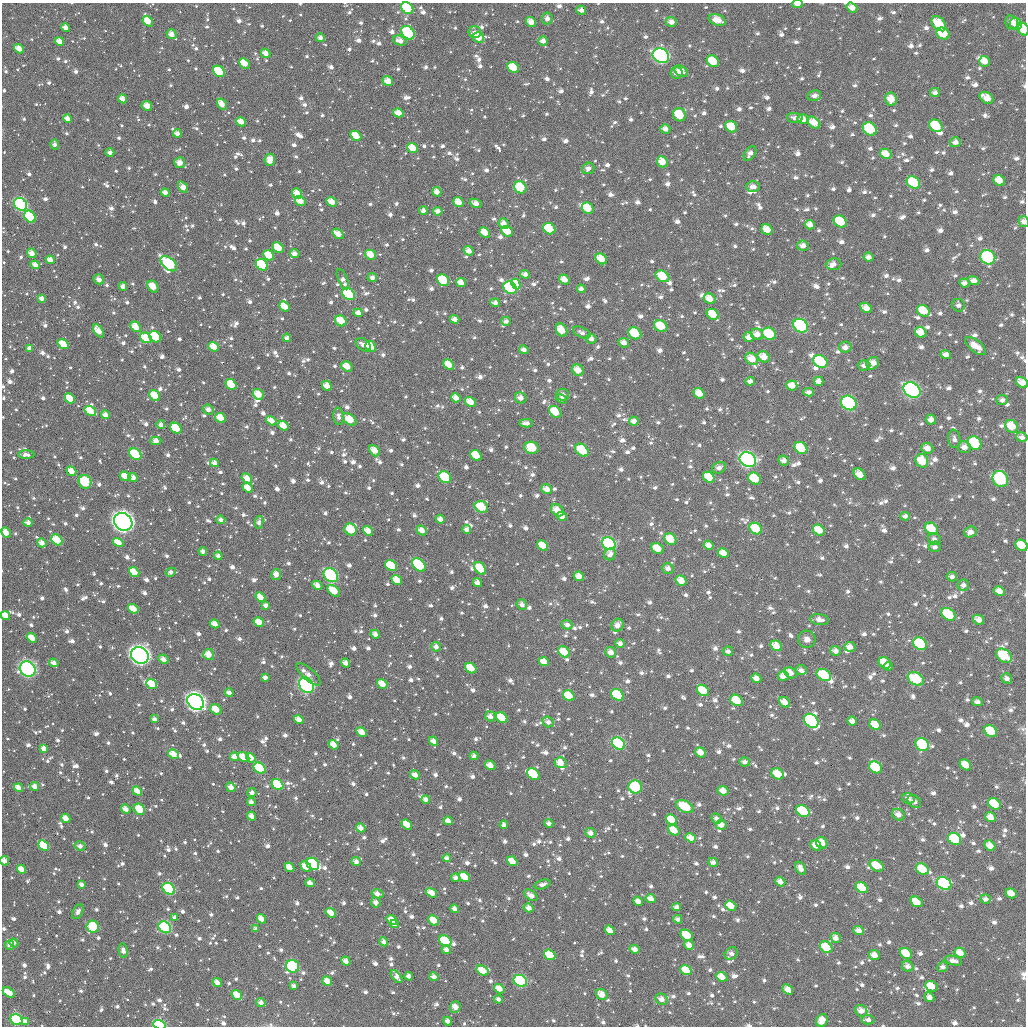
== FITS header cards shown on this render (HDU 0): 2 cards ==
NAXIS1  =                 1024
NAXIS2  =                 1024

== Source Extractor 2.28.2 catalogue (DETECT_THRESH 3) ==
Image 1024 x 1024 px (HDU 0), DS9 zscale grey, 1 PNG px = 1 image px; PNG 1028 x 1028 px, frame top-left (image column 1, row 1024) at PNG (2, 3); each listed source drawn as its Kron ellipse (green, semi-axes under 4 px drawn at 4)
Background 438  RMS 25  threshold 74.8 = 3 sigma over >= 5 px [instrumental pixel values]
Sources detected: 1876; of the 1876, the 500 brightest by FLUX_AUTO listed and drawn (1376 fainter detections omitted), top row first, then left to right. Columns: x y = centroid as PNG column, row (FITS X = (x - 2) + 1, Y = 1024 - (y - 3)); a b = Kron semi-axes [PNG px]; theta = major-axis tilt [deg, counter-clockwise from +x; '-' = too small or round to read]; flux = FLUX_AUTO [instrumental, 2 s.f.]
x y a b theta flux
798 4 5 3 - 1.1e+04
407 8 7 5 -37 1.2e+05
852 8 6 4 -36 1.5e+04
581 10 5 4 - 9.0e+03
547 18 6 5 - 9.0e+03
717 20 9 5 -19 2.3e+04
148 21 6 4 -52 2.9e+04
531 22 5 4 - 1.6e+04
671 22 5 5 - 1.1e+04
1011 22 7 6 - 1.2e+04
939 24 9 6 -48 4.7e+04
1016 24 6 6 - 2.5e+04
65 28 4 4 - 1.4e+04
1023 29 6 5 - 5.2e+04
475 32 6 6 - 7.9e+03
408 33 7 5 -48 1.3e+05
943 33 7 5 -28 5.5e+04
171 34 5 4 - 1.5e+04
320 38 4 4 - 7.8e+03
479 38 6 5 - 2.6e+04
59 41 5 4 - 1.6e+04
400 41 7 5 -19 1.4e+04
543 41 5 4 - 1.1e+04
19 49 5 4 - 1.9e+04
266 53 5 4 - 1.5e+04
661 56 8 7 - 4.4e+05
713 61 6 5 - 5.3e+04
985 61 5 5 - 2.2e+04
244 63 6 4 -44 3.0e+04
513 68 6 5 - 5.6e+04
219 71 6 5 - 9.6e+04
681 71 7 5 -33 1.5e+04
677 73 6 6 - 1.3e+04
388 81 5 4 - 1.8e+04
935 93 5 4 - 8.2e+03
814 96 7 5 12 8.4e+03
987 98 7 5 -33 2.3e+04
123 99 5 4 - 1.5e+04
891 99 6 6 - 2.6e+04
222 104 6 4 -58 2.0e+04
147 106 5 4 - 1.8e+04
398 113 5 4 - 2.0e+04
680 115 7 6 - 7.5e+04
795 118 8 5 -5 9.8e+03
67 119 4 4 - 1.2e+04
803 119 5 5 - 1.6e+04
241 122 5 4 - 2.2e+04
814 123 7 5 -40 2.7e+04
936 126 7 5 -40 8.2e+04
731 127 6 5 - 3.5e+04
665 129 5 4 - 1.1e+04
870 129 7 6 - 7.9e+04
177 133 4 4 - 1.0e+04
356 136 6 4 -31 2.9e+04
955 142 5 5 - 1.0e+04
55 144 5 4 - 7.9e+03
412 148 5 4 - 3.0e+04
110 153 4 4 - 8.5e+03
750 153 8 5 53 1.0e+04
886 154 6 5 - 2.3e+04
270 160 6 5 - 2.4e+04
662 162 6 5 - 2.6e+04
180 163 5 5 - 1.5e+04
588 168 6 5 - 8.6e+03
999 180 6 5 - 2.5e+04
913 182 7 5 -35 1.2e+05
183 187 6 4 -55 1.6e+04
520 187 6 5 - 5.8e+04
753 187 7 5 -1 1.0e+04
165 192 4 4 - 1.2e+04
437 192 5 4 - 1.4e+04
297 193 5 4 - 1.9e+04
300 201 6 4 -34 1.9e+04
332 202 5 4 - 2.3e+04
458 202 5 4 - 2.4e+04
476 203 6 4 -25 1.5e+04
20 204 7 5 -43 5.1e+05
588 208 6 5 - 4.2e+04
423 211 4 4 - 9.1e+03
438 211 5 4 - 9.7e+03
30 217 6 5 - 1.7e+05
840 221 7 5 -34 6.4e+04
1024 222 5 5 - 1.0e+04
504 224 5 5 - 1.3e+04
810 225 5 4 - 1.5e+04
549 229 6 5 - 6.1e+04
767 230 6 5 - 2.8e+04
507 231 6 5 - 3.7e+04
485 232 6 4 -40 2.6e+04
338 234 6 4 -34 2.0e+04
803 246 6 5 - 1.1e+04
278 248 6 4 -38 4.5e+04
469 251 5 4 - 1.5e+04
32 253 5 4 - 1.7e+04
295 254 5 4 - 1.1e+04
269 255 6 4 -40 3.5e+04
371 255 6 4 -31 2.6e+04
868 257 5 4 - 1.0e+04
988 257 8 7 - 1.5e+05
601 259 6 5 - 2.8e+04
50 260 5 4 - 1.8e+04
169 264 10 5 -40 1.6e+05
834 264 8 6 6 9.6e+03
35 265 5 4 - 1.4e+04
262 265 6 5 - 1.7e+05
525 274 5 4 - 9.2e+03
662 276 7 5 -30 4.7e+04
372 277 5 4 - 7.8e+03
99 279 5 5 - 9.6e+03
343 279 11 4 -67 9.6e+03
564 279 5 4 - 1.8e+04
443 280 6 5 - 1.1e+05
974 280 6 4 -17 1.2e+04
461 283 5 4 - 1.6e+04
964 283 5 4 - 1.1e+04
516 284 5 4 - 3.9e+04
123 286 4 4 - 9.9e+03
153 287 6 5 - 3.0e+04
510 288 7 6 - 3.1e+05
581 289 4 4 - 9.3e+03
349 294 7 5 -44 3.7e+05
42 298 4 4 - 1.1e+04
710 299 6 5 - 2.1e+04
495 303 4 4 - 9.5e+03
958 305 6 6 - 7.7e+03
284 306 6 4 -40 2.6e+04
866 308 6 5 - 1.7e+04
923 311 7 5 -31 4.6e+04
358 313 4 4 - 1.2e+04
713 314 6 5 - 3.9e+04
455 319 5 4 - 1.2e+04
341 321 6 5 - 3.4e+04
506 321 5 4 - 7.8e+03
661 326 7 5 -23 4.3e+04
801 326 8 6 -36 1.4e+05
136 327 6 4 -48 2.5e+04
562 330 7 5 -61 3.3e+04
99 331 7 4 -57 2.4e+04
582 332 9 5 -28 8.2e+03
921 332 6 5 - 2.5e+04
635 333 7 5 -33 6.6e+04
757 334 6 5 - 1.4e+04
769 334 7 5 -32 6.9e+04
155 337 6 5 - 2.4e+05
749 337 5 4 - 1.3e+04
146 338 6 5 - 4.1e+04
287 338 4 4 - 1.0e+04
591 339 5 5 - 9.8e+03
624 343 5 4 - 1.2e+04
63 344 6 4 -35 3.6e+04
363 345 8 5 -37 1.1e+04
976 346 12 6 -38 2.6e+04
214 347 5 4 - 2.9e+04
370 347 6 5 - 4.0e+04
845 347 6 5 - 1.1e+04
30 348 4 4 - 1.1e+04
524 350 5 4 - 8.4e+03
946 355 5 4 - 1.2e+04
764 357 6 5 - 2.2e+04
752 359 7 5 -34 2.5e+04
820 361 7 6 - 1.4e+05
873 363 7 6 - 1.8e+04
449 365 6 4 -41 2.3e+04
864 365 6 5 - 9.5e+03
347 366 6 4 -34 2.3e+04
578 370 6 5 - 2.1e+04
750 381 5 4 - 1.1e+04
818 381 5 4 - 1.2e+04
1022 382 6 5 - 1.8e+04
231 384 6 4 -37 5.1e+04
327 386 5 4 - 1.8e+04
792 386 5 5 - 1.7e+04
912 390 9 7 -35 4.1e+05
809 392 5 4 - 8.8e+03
699 393 6 5 - 2.4e+04
258 394 6 5 - 2.5e+04
563 395 6 6 - 8.1e+03
155 396 6 4 -54 3.5e+04
70 398 6 4 -41 4.1e+04
456 398 5 4 - 1.7e+04
521 398 6 5 - 1.2e+04
562 399 5 4 - 8.2e+03
1002 400 6 5 - 9.0e+03
470 402 6 4 -31 2.3e+04
849 403 8 7 - 2.3e+05
208 409 6 5 - 1.1e+04
90 411 6 4 -34 3.5e+04
555 412 7 5 -39 6.2e+04
105 415 4 4 - 1.1e+04
339 416 8 5 -85 8.6e+03
220 418 6 4 -28 2.9e+04
350 419 8 4 -39 4.0e+04
931 419 5 5 - 1.3e+04
271 421 6 4 -33 1.8e+04
634 421 5 4 - 1.3e+04
526 423 7 4 3 1.0e+04
161 425 4 4 - 9.2e+03
283 426 5 4 - 2.5e+04
1012 426 7 6 - 3.4e+04
176 428 6 5 - 7.6e+04
1022 437 5 5 - 9.4e+03
954 439 9 6 -82 7.7e+03
156 441 5 4 - 1.5e+04
974 443 7 6 - 8.7e+04
964 447 6 6 - 1.2e+04
532 448 7 6 - 5.8e+04
801 448 7 5 -39 7.1e+04
927 448 6 5 - 1.6e+04
582 450 7 5 -42 6.6e+04
375 451 6 4 -51 2.3e+04
135 454 6 5 - 8.3e+04
26 455 8 4 -1 8.0e+03
476 455 6 5 - 5.2e+04
748 460 8 7 - 5.9e+05
784 460 5 5 - 1.2e+04
922 461 7 6 - 4.0e+04
215 463 4 4 - 1.3e+04
719 468 7 5 32 9.4e+03
71 471 5 4 - 2.1e+04
860 474 6 5 - 2.3e+04
125 476 5 4 - 2.4e+04
445 477 7 5 -39 1.0e+05
709 477 6 5 - 3.8e+04
133 478 5 4 - 1.2e+04
247 478 6 4 -40 2.1e+04
755 479 7 5 -39 7.2e+04
1000 479 8 7 - 2.1e+05
85 482 7 6 - 1.0e+05
248 488 5 4 - 2.1e+04
547 489 5 4 - 1.6e+04
481 507 7 5 -23 4.9e+04
557 510 7 5 -42 2.0e+04
562 516 5 4 - 1.6e+04
905 516 5 4 - 8.1e+03
440 519 5 4 - 1.4e+04
221 520 4 4 - 9.2e+03
123 522 10 8 -37 1.1e+06
259 522 6 4 78 8.9e+03
28 523 5 4 - 9.7e+03
351 529 6 6 - 5.9e+04
756 529 7 5 -33 6.1e+04
931 529 7 5 -35 3.8e+04
422 530 5 4 - 1.6e+04
467 530 4 4 - 8.7e+03
819 530 6 5 - 3.1e+04
368 531 5 4 - 2.0e+04
970 532 6 5 - 1.2e+04
6 533 6 4 -62 2.0e+04
670 539 6 5 - 3.6e+04
934 539 6 5 - 8.1e+03
57 540 6 5 - 5.5e+04
118 542 5 4 - 2.5e+04
42 543 5 4 - 1.3e+04
609 544 7 6 - 3.8e+05
543 545 6 5 - 3.2e+04
708 545 5 4 - 1.3e+04
1021 545 7 5 -34 4.1e+04
935 547 6 5 - 7.8e+03
657 548 7 5 -26 2.9e+04
203 551 4 3 - 9.0e+03
723 553 5 4 - 2.0e+04
610 554 6 5 - 8.8e+03
218 556 4 4 - 7.9e+03
419 565 8 5 -44 1.5e+05
391 566 6 5 - 9.7e+04
480 568 7 5 -51 4.6e+04
668 568 6 5 - 9.8e+03
134 572 5 4 - 3.0e+04
171 572 5 4 - 7.9e+03
276 574 5 5 - 1.5e+04
331 575 8 6 -43 1.9e+05
579 576 5 4 - 1.6e+04
952 577 5 4 - 8.3e+03
397 580 6 4 -30 2.9e+04
681 581 6 4 -33 2.5e+04
477 583 5 4 - 1.1e+04
317 585 5 4 - 1.2e+04
963 585 6 5 - 8.6e+03
334 591 7 4 -41 3.5e+04
999 591 6 4 -26 1.7e+04
260 597 5 4 - 2.2e+04
266 605 4 4 - 8.7e+03
522 605 5 5 - 9.7e+03
133 609 5 4 - 3.2e+04
948 614 7 5 -37 1.6e+05
5 616 5 4 - 2.9e+04
820 620 9 5 -9 1.3e+04
979 620 6 4 -27 1.5e+04
259 622 5 4 - 2.8e+04
215 624 5 4 - 1.9e+04
567 625 5 5 - 9.4e+03
617 625 7 6 - 1.4e+04
375 634 5 4 - 1.1e+04
32 638 5 4 - 2.7e+04
807 639 9 8 - 9.0e+03
620 643 4 4 - 9.0e+03
920 644 7 5 -40 1.7e+05
776 646 6 5 - 2.4e+04
436 647 5 4 - 9.7e+03
850 647 5 5 - 1.4e+04
728 651 5 4 - 7.8e+03
835 651 5 4 - 1.1e+04
564 652 6 5 - 3.7e+04
611 652 5 5 - 1.4e+04
209 654 5 5 - 1.9e+04
140 655 9 8 - 1.0e+06
1004 656 8 6 -35 7.2e+04
163 659 5 4 - 1.4e+04
544 662 5 4 - 2.1e+04
54 663 5 4 - 9.2e+03
346 663 5 4 - 1.3e+04
885 663 6 5 - 3.2e+04
888 666 4 4 - 1.3e+04
471 668 6 4 -35 3.4e+04
28 669 8 7 - 4.6e+05
801 670 5 5 - 7.6e+03
790 673 7 5 -29 1.7e+04
309 674 15 6 -42 1.1e+04
824 675 8 5 -30 7.1e+04
783 676 5 5 - 1.4e+04
265 677 4 3 - 7.6e+03
756 678 5 4 - 1.5e+04
1007 678 6 4 -36 7.8e+03
916 679 8 6 -30 7.1e+04
152 684 6 4 -39 5.3e+04
382 684 6 4 -35 2.3e+04
307 685 8 6 -50 4.0e+05
703 690 6 5 - 5.9e+04
229 693 4 4 - 9.6e+03
617 695 7 5 -37 1.6e+05
569 696 6 5 - 4.7e+04
736 700 6 5 - 5.2e+04
196 702 9 7 -43 1.2e+06
784 702 6 5 - 1.7e+04
977 702 5 4 - 8.0e+03
216 709 6 4 -35 2.6e+04
490 716 5 5 - 9.7e+03
502 718 6 5 - 7.8e+04
154 719 4 3 - 7.6e+03
299 720 5 4 - 1.9e+04
811 721 8 6 -44 3.7e+05
852 721 5 4 - 1.1e+04
548 722 6 5 - 8.3e+03
875 725 6 5 - 3.4e+04
991 731 7 5 -36 5.1e+04
362 732 5 4 - 1.9e+04
433 741 5 4 - 1.3e+04
618 744 7 5 -38 2.8e+05
922 744 7 6 - 1.1e+05
334 745 5 4 - 2.2e+04
44 749 4 4 - 1.3e+04
701 752 5 5 - 1.9e+04
173 754 6 4 -27 2.3e+04
474 756 4 4 - 8.7e+03
235 757 5 4 - 1.5e+04
244 757 6 5 - 2.6e+04
251 758 5 4 - 2.2e+04
745 762 5 4 - 7.9e+03
561 763 6 5 - 2.1e+04
490 765 5 4 - 1.6e+04
965 765 6 5 - 2.5e+04
875 767 7 5 -37 1.1e+05
260 768 6 5 - 3.7e+05
533 774 7 5 -36 1.4e+05
778 774 6 5 - 3.3e+04
415 775 5 4 - 1.3e+04
278 785 6 5 - 1.5e+05
35 786 4 4 - 1.4e+04
231 787 5 4 - 1.4e+04
635 787 7 6 - 2.4e+05
19 788 5 4 - 2.0e+04
137 791 5 4 - 1.8e+04
723 791 5 4 - 1.8e+04
252 793 4 4 - 8.5e+03
909 798 6 5 - 8.6e+03
426 799 4 4 - 8.5e+03
914 801 7 5 -41 8.2e+03
251 802 4 4 - 9.9e+03
994 804 7 5 -33 7.2e+04
685 807 9 5 -25 6.3e+04
126 809 5 4 - 1.3e+04
140 809 6 5 - 5.7e+04
803 811 7 5 -35 2.3e+05
898 815 6 5 - 1.3e+04
252 816 5 4 - 1.3e+04
990 817 5 4 - 1.7e+04
66 818 5 4 - 2.0e+04
716 819 5 5 - 9.0e+03
671 820 6 4 -36 4.2e+04
448 821 5 4 - 1.3e+04
549 823 4 4 - 7.8e+03
407 824 6 4 -38 3.5e+04
504 825 4 4 - 8.0e+03
721 825 5 5 - 1.2e+04
361 828 5 4 - 1.3e+04
674 830 6 4 -37 2.9e+04
591 833 5 4 - 1.2e+04
691 838 5 4 - 1.9e+04
955 839 7 5 -33 1.1e+05
822 843 6 5 - 2.6e+04
44 845 6 4 -41 1.3e+05
816 845 6 5 - 1.7e+04
80 846 5 4 - 9.4e+03
990 846 6 5 - 1.8e+04
447 858 4 4 - 8.8e+03
4 861 5 4 - 1.0e+04
356 861 4 4 - 9.4e+03
512 861 5 4 - 2.6e+04
713 862 5 4 - 8.6e+03
313 864 7 5 -39 1.1e+05
306 866 6 4 -43 2.5e+04
877 866 7 5 -26 3.8e+04
290 867 5 4 - 2.1e+04
801 868 7 4 -60 1.3e+04
22 869 5 4 - 1.9e+04
922 869 7 5 -33 4.5e+04
465 877 6 4 -33 4.5e+04
455 878 4 4 - 8.8e+03
780 882 5 4 - 1.3e+04
310 883 5 4 - 1.2e+04
944 883 7 6 - 2.5e+05
542 884 8 4 17 8.9e+03
82 885 4 3 - 8.3e+03
862 887 6 5 - 3.8e+04
169 889 6 5 - 1.7e+05
431 893 6 4 -33 2.2e+04
1011 893 6 4 -26 1.8e+04
377 894 6 4 -14 1.1e+04
531 895 7 4 -35 1.3e+04
651 899 5 4 - 1.6e+04
986 899 5 4 - 8.4e+03
638 901 5 4 - 1.3e+04
376 902 5 4 - 9.8e+03
916 902 6 5 - 4.2e+04
731 906 6 4 -37 2.8e+04
676 907 4 4 - 7.7e+03
529 908 5 4 - 1.3e+04
455 909 4 4 - 1.1e+04
78 912 8 5 64 8.6e+03
331 913 5 4 - 2.4e+04
175 918 4 3 - 8.1e+03
261 919 5 4 - 2.1e+04
678 919 4 4 - 8.0e+03
392 920 5 4 - 2.2e+04
434 920 6 4 -42 2.9e+04
395 924 4 3 - 8.3e+03
93 927 6 6 - 9.7e+04
165 927 7 5 -38 2.3e+05
256 929 4 3 - 9.4e+03
610 930 5 4 - 1.9e+04
859 931 5 4 - 1.3e+04
687 935 7 5 -34 5.8e+04
836 938 5 4 - 1.1e+04
445 941 6 5 - 1.1e+05
384 942 5 4 - 9.7e+03
14 943 5 4 - 9.0e+03
9 945 5 4 - 9.3e+03
689 945 5 4 - 1.5e+04
826 947 7 5 -38 5.1e+04
635 949 5 4 - 1.2e+04
123 950 7 4 -80 9.3e+03
446 950 5 4 - 9.9e+03
906 953 6 5 - 3.8e+04
960 953 6 4 -30 2.2e+04
731 954 7 5 41 8.5e+03
550 955 6 4 -37 5.1e+04
874 955 6 5 - 1.7e+04
346 961 5 4 - 1.2e+04
953 961 9 4 -15 9.9e+03
292 966 6 6 - 1.7e+05
908 966 6 5 - 9.9e+03
942 967 6 5 - 7.8e+03
686 970 6 4 -36 3.8e+04
483 971 6 4 -32 3.4e+04
409 976 4 4 - 1.2e+04
397 977 7 4 -51 8.2e+03
434 977 4 4 - 1.2e+04
722 977 6 4 -23 2.1e+04
327 981 5 4 - 1.7e+04
520 981 7 5 -34 2.1e+05
217 982 5 4 - 1.3e+04
294 986 4 3 - 7.8e+03
931 986 6 5 - 3.1e+04
499 989 5 4 - 2.2e+04
788 989 6 4 -38 1.8e+04
9 993 6 4 -31 3.2e+04
602 994 6 5 - 2.0e+04
237 995 5 4 - 3.2e+04
929 997 5 4 - 9.8e+03
499 999 4 4 - 8.0e+03
662 999 6 5 - 1.2e+04
261 1002 4 4 - 9.9e+03
455 1007 6 5 - 2.2e+04
861 1011 6 5 - 1.4e+04
16 1020 6 5 - 2.2e+05
822 1020 6 5 - 2.4e+04
868 1020 6 4 -3 8.0e+03
448 1021 4 4 - 1.0e+04
26 1022 4 4 - 1.1e+04
159 1025 6 4 -20 2.5e+05
At the frame edge (FLAGS 8, measured only in part): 12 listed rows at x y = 798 4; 407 8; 852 8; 1023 29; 1024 222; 1022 382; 6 533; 1021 545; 5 616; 4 861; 26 1022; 159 1025
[1376 fainter detections neither listed nor drawn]

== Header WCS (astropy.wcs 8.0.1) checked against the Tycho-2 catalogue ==
Header WCS as astropy/WCSLIB reads it (applying the file's SIP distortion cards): RA---TAN-SIP/DEC--TAN-SIP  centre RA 05:11:26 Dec +77:57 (77.86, +77.95 deg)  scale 8.66 arcsec/px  FOV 147.8' x 147.9'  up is +177 deg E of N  parity flipped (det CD > 0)
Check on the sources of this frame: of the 60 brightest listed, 60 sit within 13.0 arcsec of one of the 180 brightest Tycho-2 stars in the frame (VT <= 11.23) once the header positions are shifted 4.69 arcsec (3.32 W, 3.31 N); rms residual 4.37 arcsec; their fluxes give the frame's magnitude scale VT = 22.50 - 2.5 log10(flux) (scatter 0.29 mag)
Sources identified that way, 345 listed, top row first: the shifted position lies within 13.0 arcsec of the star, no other Tycho-2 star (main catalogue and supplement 1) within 26.0 arcsec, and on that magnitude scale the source's flux lands within +1.5 / -3 mag of the star's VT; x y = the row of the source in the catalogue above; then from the Tycho-2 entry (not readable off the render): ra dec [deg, ICRS J2000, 3 dp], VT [Tycho-2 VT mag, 2 dp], TYC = Tycho-2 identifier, HIP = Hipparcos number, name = IAU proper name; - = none
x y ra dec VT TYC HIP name
407 8 79.236 +76.740 9.90 4511-831-1 - -
852 8 74.592 +76.669 12.12 4511-688-1 - -
547 18 77.766 +76.751 11.91 4511-460-1 - -
148 21 81.961 +76.774 11.69 4524-555-1 - -
531 22 77.932 +76.762 11.81 4511-1131-1 - -
671 22 76.464 +76.741 12.51 4511-640-1 - -
1016 24 72.877 +76.660 11.27 4511-1366-1 - -
65 28 82.828 +76.784 11.83 4524-331-1 - -
1023 29 72.787 +76.669 10.16 4511-1035-1 - -
408 33 79.222 +76.799 9.48 4511-481-1 - -
943 33 73.618 +76.705 10.35 4511-398-1 - -
171 34 81.715 +76.806 11.72 4524-333-1 - -
479 38 78.478 +76.805 11.12 4511-833-1 - -
59 41 82.896 +76.817 11.76 4524-483-1 - -
543 41 77.797 +76.806 11.89 4511-854-1 - -
19 49 83.324 +76.830 11.72 4524-597-1 - -
266 53 80.722 +76.853 11.94 4524-741-1 - -
661 56 76.542 +76.824 8.14 4511-790-1 23739 -
713 61 75.993 +76.828 10.73 4511-807-1 - -
985 61 73.150 +76.758 11.73 4511-310-1 - -
244 63 80.946 +76.878 11.53 4528-1262-1 - -
513 68 78.095 +76.874 10.65 4511-1029-1 - -
219 71 81.214 +76.897 10.19 4528-1282-1 - -
677 73 76.370 +76.862 12.32 4511-277-1 - -
388 81 79.422 +76.917 11.46 4515-1286-1 - -
987 98 73.073 +76.845 11.48 4511-319-1 - -
123 99 82.245 +76.959 11.89 4528-1412-1 - -
891 99 74.079 +76.876 11.78 4515-1346-1 - -
222 104 81.189 +76.975 11.49 4528-973-1 - -
398 113 79.302 +76.992 11.42 4515-1102-1 - -
680 115 76.300 +76.963 10.97 4515-1656-1 - -
803 119 74.987 +76.947 11.87 4515-570-1 - -
241 122 80.982 +77.019 11.40 4528-1074-1 - -
814 123 74.869 +76.952 11.42 4515-912-1 - -
936 126 73.570 +76.928 10.33 4515-1626-1 - -
731 127 75.741 +76.981 10.89 4515-958-1 - -
665 129 76.444 +76.998 11.80 4515-1808-1 - -
870 129 74.267 +76.954 10.08 4515-86-1 - -
356 136 79.750 +77.050 11.73 4515-590-1 - -
955 142 73.347 +76.960 12.48 4515-636-1 - -
412 148 79.140 +77.076 11.28 4515-908-1 - -
886 154 74.068 +77.008 11.22 4515-1048-1 - -
662 162 76.448 +77.079 11.47 4515-1842-1 - -
999 180 72.825 +77.038 11.63 4515-1680-1 - -
913 182 73.736 +77.070 9.85 4515-1134-1 - -
183 187 81.615 +77.175 11.78 4528-1392-1 - -
520 187 77.959 +77.161 10.42 4515-1172-1 - -
437 192 78.865 +77.180 11.74 4515-880-1 - -
297 193 80.379 +77.190 11.60 4528-1014-1 - -
300 201 80.344 +77.209 11.29 4528-2052-1 - -
332 202 80.001 +77.210 11.45 4528-2048-1 - -
458 202 78.624 +77.203 12.05 4515-1244-1 - -
476 203 78.435 +77.204 12.06 4515-1704-1 - -
20 204 83.380 +77.205 8.37 4528-2067-1 - -
588 208 77.219 +77.202 10.62 4515-556-1 - -
438 211 78.849 +77.226 12.53 4515-1348-1 - -
30 217 83.284 +77.235 9.71 4528-1960-1 - -
840 221 74.473 +77.183 10.33 4515-90-1 - -
810 225 74.799 +77.197 11.56 4515-1838-1 - -
549 229 77.623 +77.256 10.27 4515-774-1 - -
767 230 75.256 +77.220 11.73 4515-1620-1 - -
507 231 78.081 +77.268 11.54 4515-1136-1 - -
485 232 78.323 +77.273 11.77 4515-1028-1 - -
338 234 79.926 +77.287 11.64 4515-1086-1 - -
803 246 74.853 +77.249 12.29 4515-1390-1 - -
278 248 80.580 +77.321 10.97 4528-1808-1 - -
469 251 78.493 +77.319 11.98 4515-794-1 - -
32 253 83.283 +77.323 11.55 4528-1790-1 - -
295 254 80.403 +77.335 11.97 4528-2039-1 - -
269 255 80.683 +77.340 11.37 4528-1734-1 - -
371 255 79.564 +77.335 11.41 4515-1064-1 - -
601 259 77.035 +77.322 11.07 4515-1682-1 - -
50 260 83.082 +77.341 12.11 4528-1728-1 - -
169 264 81.780 +77.359 9.20 4528-1798-1 - -
35 265 83.253 +77.351 11.94 4528-1760-1 - -
262 265 80.757 +77.363 9.78 4528-1804-1 25162 -
525 274 77.864 +77.369 12.23 4515-164-1 - -
662 276 76.350 +77.353 10.92 4515-798-1 - -
99 279 82.557 +77.392 11.91 4528-1692-1 - -
564 279 77.428 +77.376 11.43 4515-78-1 - -
443 280 78.759 +77.392 10.48 4515-1470-1 - -
974 280 72.959 +77.284 12.50 4515-654-1 - -
461 283 78.565 +77.396 12.04 4515-1538-1 - -
964 283 73.053 +77.293 12.13 4515-1484-1 - -
516 284 77.964 +77.393 10.82 4515-424-1 - -
153 287 81.962 +77.412 11.08 4528-1419-1 - -
510 288 78.020 +77.403 9.26 4515-1568-1 - -
581 289 77.238 +77.396 12.45 4515-390-1 - -
349 294 79.799 +77.431 9.36 4515-1010-1 - -
710 299 75.817 +77.398 11.32 4515-786-1 - -
284 306 80.509 +77.462 11.58 4528-1982-1 - -
866 308 74.086 +77.383 12.15 4515-1096-1 - -
923 311 73.459 +77.373 11.20 4515-1534-1 - -
713 314 75.765 +77.435 11.11 4515-748-1 - -
341 321 79.879 +77.496 10.90 4515-962-1 - -
661 326 76.325 +77.473 10.64 4515-374-1 - -
801 326 74.785 +77.442 9.09 4515-1074-1 23175 -
136 327 82.161 +77.509 11.46 4528-1091-1 - -
562 330 77.424 +77.499 10.95 4515-670-1 - -
99 331 82.574 +77.517 11.90 4528-1245-1 - -
921 332 73.459 +77.425 11.21 4515-280-1 - -
635 333 76.608 +77.495 10.29 4515-286-1 - -
769 334 75.122 +77.469 9.93 4515-190-1 - -
749 337 75.349 +77.481 11.56 4515-40-1 - -
146 338 82.056 +77.535 10.33 4528-1067-1 - -
287 338 80.480 +77.538 12.33 4528-1835-1 - -
624 343 76.725 +77.519 12.38 4515-464-1 - -
63 344 82.976 +77.545 10.88 4528-1990-1 - -
363 345 79.629 +77.553 12.42 4515-1564-1 - -
214 347 81.298 +77.560 11.26 4528-1297-1 - -
370 347 79.547 +77.556 11.11 4515-874-1 - -
845 347 74.271 +77.482 11.93 4515-298-1 - -
30 348 83.353 +77.551 11.72 4528-1580-1 - -
946 355 73.152 +77.470 12.02 4515-572-1 - -
764 357 75.160 +77.525 11.04 4515-1034-1 - -
752 359 75.290 +77.533 11.23 4515-1754-1 - -
820 361 74.523 +77.523 9.30 4515-802-1 - -
449 365 78.663 +77.594 11.36 4515-232-1 - -
864 365 74.039 +77.520 12.37 4515-376-1 - -
347 366 79.804 +77.605 12.04 4515-1148-1 - -
578 370 77.217 +77.593 11.18 4515-854-1 - -
1022 382 72.268 +77.513 11.74 4515-1458-1 - -
231 384 81.105 +77.651 10.85 4528-1655-1 - -
327 386 80.028 +77.652 11.73 4528-1367-1 - -
792 386 74.815 +77.587 11.94 4515-26-1 - -
912 390 73.470 +77.566 8.00 4515-1508-1 22769 -
809 392 74.620 +77.599 12.98 4515-502-1 - -
699 393 75.845 +77.627 11.39 4515-1548-1 - -
258 394 80.801 +77.674 11.19 4528-2034-1 - -
155 396 81.965 +77.676 10.97 4528-1317-1 - -
70 398 82.922 +77.676 11.02 4528-1991-1 - -
456 398 78.574 +77.674 12.04 4515-2028-1 - -
521 398 77.842 +77.666 12.20 4515-2031-1 - -
470 402 78.405 +77.682 11.33 4515-2034-1 - -
849 403 74.157 +77.615 8.70 4515-930-1 - -
90 411 82.699 +77.707 11.23 4528-878-1 - -
555 412 77.443 +77.696 10.92 4515-2003-1 - -
105 415 82.530 +77.718 12.06 4528-437-1 - -
220 418 81.226 +77.730 11.05 4528-1640-1 - -
350 419 79.761 +77.733 10.74 4515-1835-1 - -
271 421 80.652 +77.737 11.47 4528-1447-1 - -
634 421 76.554 +77.705 11.91 4515-1946-1 - -
161 425 81.906 +77.745 12.37 4528-1635-1 - -
283 426 80.512 +77.750 12.24 4528-1461-1 - -
1012 426 72.314 +77.620 11.00 4515-156-1 - -
176 428 81.732 +77.754 10.34 4528-1891-1 - -
974 443 72.699 +77.672 9.85 4515-2015-1 - -
964 447 72.812 +77.685 12.10 4515-1991-1 - -
532 448 77.682 +77.785 10.77 4515-1445-1 - -
801 448 74.639 +77.735 10.33 4515-1733-1 - -
582 450 77.115 +77.785 10.24 4515-1539-1 - -
375 451 79.474 +77.806 11.70 4515-1449-1 - -
135 454 82.201 +77.815 9.81 4528-1453-1 - -
476 455 78.317 +77.810 11.16 4515-1373-1 - -
748 460 75.225 +77.776 7.78 4515-1529-1 23318 -
784 460 74.822 +77.769 12.68 4515-1469-1 - -
922 461 73.262 +77.732 10.82 4515-1926-1 - -
215 463 81.300 +77.839 12.35 4528-1483-1 - -
71 471 82.936 +77.851 11.56 4528-769-1 - -
125 476 82.326 +77.867 11.40 4528-711-1 - -
445 477 78.660 +77.866 9.78 4515-1031-1 - -
709 477 75.650 +77.826 11.44 4515-1565-1 - -
133 478 82.234 +77.870 12.16 4528-1135-1 - -
247 478 80.929 +77.876 11.34 4528-1037-1 - -
755 479 75.128 +77.819 10.43 4515-1229-1 - -
1000 479 72.353 +77.750 9.34 4515-1609-1 - -
85 482 82.784 +77.880 10.09 4528-763-1 - -
547 489 77.492 +77.883 12.02 4515-989-1 - -
481 507 78.229 +77.934 10.51 4515-1337-1 - -
557 510 77.357 +77.931 11.57 4515-1359-1 - -
562 516 77.300 +77.945 11.69 4515-751-1 - -
440 519 78.697 +77.966 12.41 4515-1111-1 - -
123 522 82.357 +77.978 6.54 4528-653-1 25714 -
351 529 79.729 +77.998 10.28 4515-1193-1 - -
756 529 75.059 +77.939 10.23 4515-1311-1 - -
931 529 73.054 +77.891 10.72 4515-869-1 - -
819 530 74.336 +77.927 11.17 4515-885-1 - -
368 531 79.530 +78.000 11.52 4515-1481-1 - -
970 532 72.608 +77.885 12.24 4515-1964-1 - -
6 533 83.718 +77.992 11.76 4528-761-1 - -
670 539 76.030 +77.983 10.81 4515-485-1 - -
57 540 83.134 +78.015 10.14 4528-335-1 - -
118 542 82.423 +78.026 11.50 4528-758-1 - -
609 544 76.733 +78.005 8.57 4515-661-1 23803 -
543 545 77.500 +78.019 11.15 4515-1537-1 - -
1021 545 72.003 +77.900 11.29 4515-1073-1 - -
935 547 72.995 +77.932 12.29 4515-1091-1 - -
657 548 76.169 +78.007 11.31 4515-975-1 - -
203 551 81.443 +78.051 12.12 4528-1863-1 - -
723 553 75.408 +78.005 11.44 4515-1191-1 - -
610 554 76.720 +78.030 12.30 4515-241-1 - -
218 556 81.267 +78.062 12.33 4528-1267-1 - -
419 565 78.924 +78.079 9.69 4515-413-1 - -
391 566 79.251 +78.082 10.11 4515-401-1 - -
480 568 78.214 +78.081 11.10 4515-1787-1 - -
134 572 82.247 +78.099 10.91 4528-805-1 - -
276 574 80.590 +78.107 11.56 4528-1993-1 - -
331 575 79.951 +78.108 8.79 4515-1743-1 - -
579 576 77.058 +78.088 11.50 4515-1433-1 - -
397 580 79.181 +78.116 10.91 4515-1633-1 - -
681 581 75.869 +78.080 10.95 4515-1943-1 - -
477 583 78.239 +78.116 12.06 4515-1225-1 - -
317 585 80.109 +78.133 11.76 4528-1775-1 - -
963 585 72.605 +78.014 11.96 4515-1397-1 - -
334 591 79.912 +78.147 11.14 4515-1928-1 - -
999 591 72.179 +78.016 12.30 4515-847-1 - -
260 597 80.775 +78.162 11.67 4528-1967-1 - -
133 609 82.269 +78.187 10.93 4528-928-1 - -
948 614 72.725 +78.090 10.39 4515-1919-1 - -
5 616 83.772 +78.191 11.76 4528-328-1 - -
979 620 72.370 +78.091 11.75 4515-449-1 - -
259 622 80.793 +78.222 11.63 4528-1099-1 - -
215 624 81.316 +78.226 11.43 4528-1235-1 - -
567 625 77.164 +78.205 12.25 4515-693-1 - -
617 625 76.572 +78.199 11.61 4515-1904-1 - -
32 638 83.474 +78.248 11.48 4528-742-1 - -
920 644 73.009 +78.169 9.60 4515-1695-1 22621 -
776 646 74.686 +78.215 11.15 4515-713-1 - -
850 647 73.826 +78.197 11.83 4515-1811-1 - -
728 651 75.248 +78.239 12.43 4515-1371-1 - -
835 651 73.985 +78.210 12.31 4515-855-1 - -
564 652 77.174 +78.272 11.41 4515-135-1 - -
611 652 76.630 +78.265 11.80 4515-711-1 - -
140 655 82.200 +78.300 6.77 4528-87-1 25653 -
346 663 79.763 +78.319 12.43 4515-1773-1 - -
885 663 73.398 +78.224 11.52 4515-1077-1 - -
471 668 78.272 +78.322 10.80 4515-97-1 - -
28 669 83.540 +78.323 7.75 4528-543-1 26115 -
790 673 74.486 +78.275 11.89 4515-31-1 - -
824 675 74.089 +78.272 9.92 4515-153-1 - -
783 676 74.569 +78.285 11.55 4515-1431-1 - -
756 678 74.883 +78.297 11.81 4515-269-1 - -
916 679 72.999 +78.254 9.87 4515-1227-1 - -
152 684 82.073 +78.368 10.41 4528-455-1 - -
703 690 75.497 +78.338 10.86 4515-373-1 - -
617 695 76.508 +78.366 9.66 4515-883-1 - -
569 696 77.089 +78.376 10.60 4515-371-1 - -
736 700 75.087 +78.356 10.55 4515-755-1 - -
196 702 81.545 +78.415 6.80 4528-2134-1 25416 -
216 709 81.307 +78.432 11.70 4528-1766-1 - -
502 718 77.875 +78.438 10.59 4515-141-1 - -
299 720 80.314 +78.457 11.59 4528-1359-1 - -
811 721 74.175 +78.385 9.12 4515-81-1 - -
875 725 73.414 +78.376 11.18 4515-129-1 - -
991 731 72.036 +78.353 10.31 4515-217-1 - -
362 732 79.552 +78.485 11.50 4515-515-1 - -
618 744 76.453 +78.483 8.92 4515-1563-1 - -
922 744 72.822 +78.408 9.64 4515-895-1 - -
334 745 79.888 +78.516 11.67 4515-175-1 - -
44 749 83.393 +78.515 12.42 4528-616-1 - -
701 752 75.460 +78.487 11.70 4515-1133-1 - -
173 754 81.829 +78.538 11.15 4528-183-1 - -
235 757 81.087 +78.546 11.78 4528-1579-1 - -
244 757 80.980 +78.547 11.38 4528-1674-1 - -
251 758 80.891 +78.548 11.43 4528-1696-1 - -
490 765 77.986 +78.554 11.84 4515-1879-1 - -
965 765 72.276 +78.442 11.11 4515-1161-1 - -
875 767 73.343 +78.478 10.03 4515-597-1 - -
260 768 80.782 +78.574 9.70 4528-1415-1 - -
533 774 77.457 +78.570 10.55 4515-1862-1 - -
778 774 74.509 +78.521 10.96 4515-1923-1 - -
278 785 80.562 +78.614 9.68 4528-1743-1 - -
35 786 83.525 +78.605 12.10 4528-118-1 - -
231 787 81.133 +78.620 12.14 4528-1590-1 - -
635 787 76.208 +78.584 9.27 4515-165-1 - -
19 788 83.720 +78.606 11.69 4528-268-1 - -
723 791 75.144 +78.574 11.51 4515-93-1 - -
909 798 72.906 +78.540 12.33 4515-971-1 - -
994 804 71.861 +78.525 10.38 4515-1829-1 - -
140 809 82.251 +78.669 10.43 4528-654-1 - -
803 811 74.151 +78.603 9.73 4515-1866-1 - -
252 816 80.882 +78.689 12.19 4528-984-1 - -
66 818 83.161 +78.685 11.68 4528-267-1 - -
671 820 75.738 +78.655 11.12 4515-157-1 - -
448 821 78.470 +78.691 12.12 4515-1765-1 - -
407 824 78.973 +78.704 11.46 4515-1741-1 - -
504 825 77.788 +78.695 12.39 4515-147-1 - -
674 830 75.697 +78.680 11.06 4515-1339-1 - -
591 833 76.716 +78.702 12.24 4515-259-1 - -
691 838 75.486 +78.694 11.82 4515-1211-1 - -
955 839 72.276 +78.622 9.82 4515-191-1 - -
822 843 73.884 +78.672 11.29 4515-1547-1 - -
44 845 83.447 +78.748 9.79 4528-255-1 - -
80 846 82.998 +78.753 12.54 4532-6-1 - -
990 846 71.837 +78.626 11.94 4515-237-1 - -
512 861 77.656 +78.782 11.77 4519-1633-1 - -
313 864 80.122 +78.804 9.50 4532-2010-1 - -
306 866 80.212 +78.810 11.36 4532-1944-1 - -
290 867 80.412 +78.812 11.71 4532-1940-1 - -
922 869 72.613 +78.705 10.75 4515-337-1 - -
465 877 78.235 +78.825 11.17 4519-1469-1 - -
780 882 74.334 +78.777 12.28 4519-1394-1 - -
944 883 72.324 +78.732 8.98 4515-615-1 - -
542 884 77.280 +78.834 12.41 4519-1266-1 - -
862 887 73.323 +78.769 10.66 4519-1422-1 - -
169 889 81.914 +78.862 9.08 4532-1772-1 - -
431 893 78.641 +78.866 11.60 4519-1363-1 - -
1011 893 71.491 +78.731 12.30 4515-125-1 - -
531 895 77.399 +78.862 12.18 4519-1249-1 - -
986 899 71.793 +78.753 12.41 4519-1494-1 - -
638 901 76.068 +78.858 12.16 4519-1231-1 - -
916 902 72.630 +78.785 10.90 4519-1427-1 - -
731 906 74.911 +78.848 11.21 4519-1357-1 - -
529 908 77.423 +78.891 12.06 4519-1399-1 - -
455 909 78.345 +78.902 11.91 4519-1111-1 - -
331 913 79.891 +78.921 11.44 4519-1034-1 - -
261 919 80.760 +78.937 11.73 4532-1946-1 - -
392 920 79.126 +78.934 11.62 4519-1236-1 - -
434 920 78.599 +78.932 11.00 4519-1243-1 - -
395 924 79.093 +78.943 12.21 4519-823-1 - -
93 927 82.872 +78.948 9.72 4532-1540-1 - -
165 927 81.972 +78.955 8.83 4532-1517-1 - -
256 929 80.831 +78.961 12.30 4532-1448-1 - -
610 930 76.391 +78.933 11.48 4519-1113-1 - -
687 935 75.422 +78.929 11.79 4519-1388-1 - -
445 941 78.444 +78.981 10.11 4519-1067-1 - -
384 942 79.220 +78.987 12.22 4519-1143-1 - -
14 943 83.883 +78.978 12.36 4532-1555-1 - -
826 947 73.670 +78.922 10.03 4519-1030-1 - -
123 950 82.505 +79.010 12.57 4532-1583-1 - -
906 953 72.671 +78.911 10.78 4519-1419-1 - -
960 953 72.005 +78.891 11.51 4519-1510-1 - -
550 955 77.121 +79.001 10.40 4519-982-1 - -
874 955 73.060 +78.926 11.77 4519-1486-1 - -
346 961 79.694 +79.036 11.87 4519-1115-1 - -
292 966 80.364 +79.051 9.12 4532-1982-1 25022 -
942 967 72.196 +78.930 12.39 4519-1476-1 - -
686 970 75.392 +79.013 10.61 4519-933-1 - -
483 971 77.957 +79.048 11.55 4519-1338-1 - -
409 976 78.890 +79.068 12.35 4519-1640-1 - -
434 977 78.572 +79.068 11.66 4519-1398-1 - -
722 977 74.934 +79.020 11.85 4519-1423-1 - -
327 981 79.924 +79.085 11.52 4519-1525-1 - -
520 981 77.472 +79.069 8.97 4519-744-1 - -
931 986 72.300 +78.980 11.48 4519-1560-1 - -
499 989 77.736 +79.089 11.15 4519-1190-1 - -
788 989 74.093 +79.033 11.79 4519-1625-1 - -
9 993 83.969 +79.098 11.07 4532-1005-1 - -
602 994 76.429 +79.088 11.39 4519-1572-1 - -
237 995 81.072 +79.120 10.95 4532-1701-1 - -
662 999 75.670 +79.087 12.00 4519-1225-1 - -
261 1002 80.768 +79.137 12.30 4532-841-1 - -
16 1020 83.893 +79.164 9.05 4532-1030-1 - -
448 1021 78.377 +79.173 12.63 4519-934-1 - -
159 1025 82.063 +79.192 8.65 4532-1348-1 25607 -